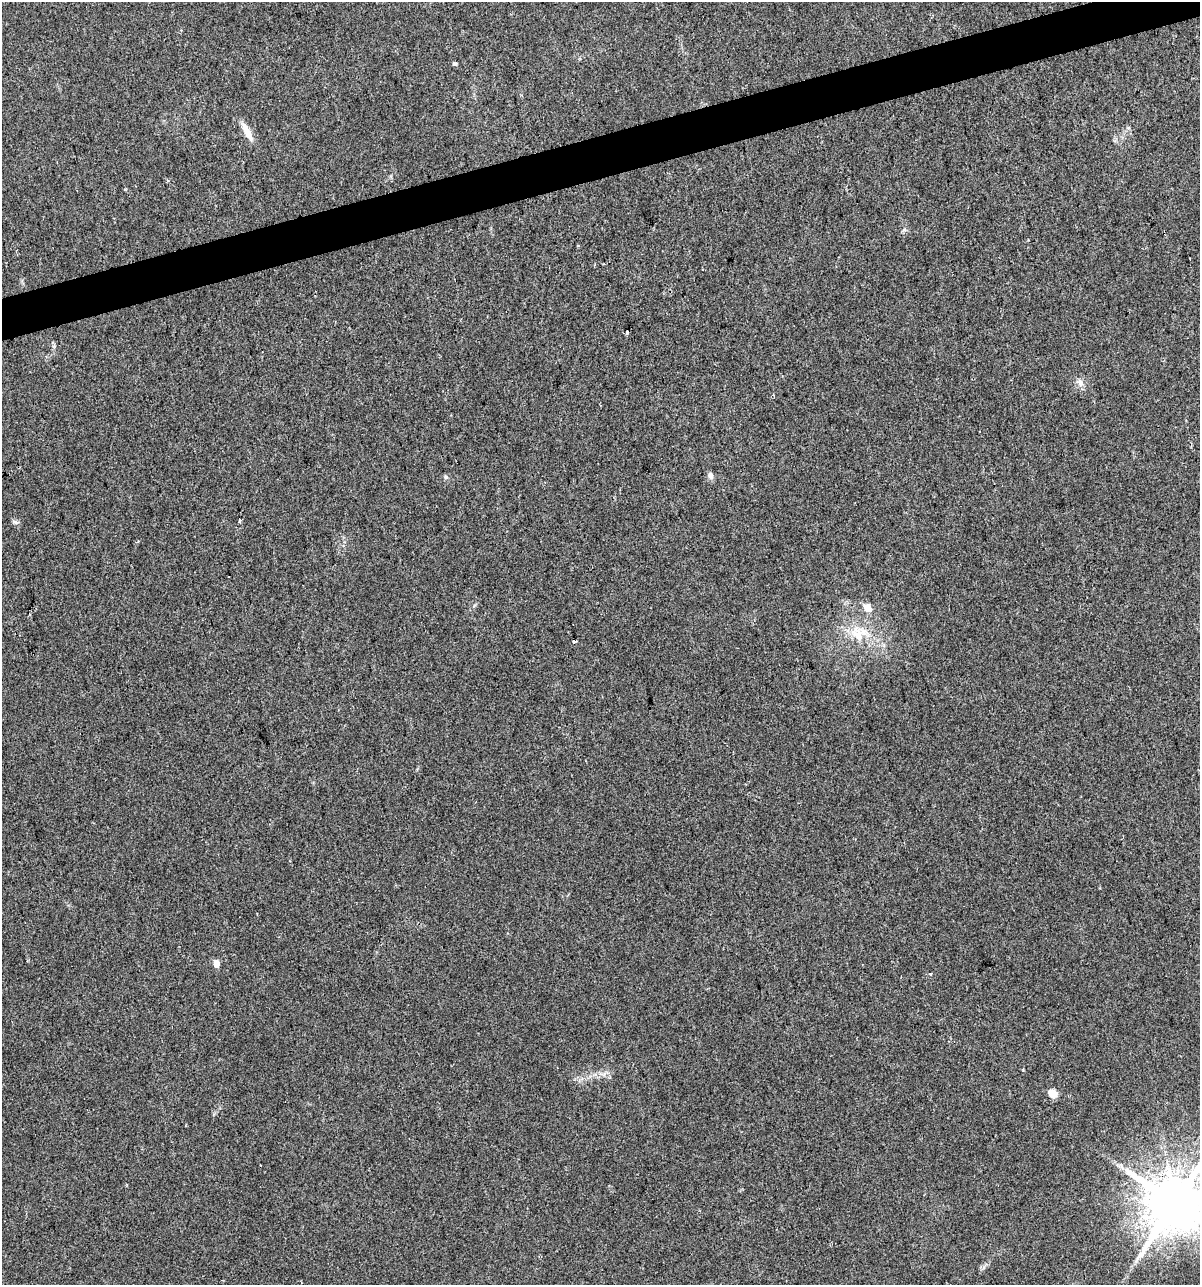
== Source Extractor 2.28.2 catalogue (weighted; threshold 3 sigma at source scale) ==
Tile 10 of 4 x 4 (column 2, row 3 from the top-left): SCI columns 1293-2490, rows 1284-2566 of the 4930 x 5133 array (HDU 1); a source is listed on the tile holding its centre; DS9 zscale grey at full resolution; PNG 1202 x 1287 px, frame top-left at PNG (2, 2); no overlay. Shown black and unused: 3% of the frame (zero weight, under 2 of 3 exposures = <1% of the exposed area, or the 3 px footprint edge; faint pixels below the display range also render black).
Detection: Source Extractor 2.28.2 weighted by HDU 2 'WHT'; one run over the whole footprint, this tile lists its part. Background 0.0328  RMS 0.0063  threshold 0.0282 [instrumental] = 3 sigma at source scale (4.5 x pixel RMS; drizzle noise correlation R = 1.50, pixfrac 1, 0.0396/0.0396 arcsec/px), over >= 5 px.
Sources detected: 17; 1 cosmic-ray / hot-pixel residue — not listed; the other 16 listed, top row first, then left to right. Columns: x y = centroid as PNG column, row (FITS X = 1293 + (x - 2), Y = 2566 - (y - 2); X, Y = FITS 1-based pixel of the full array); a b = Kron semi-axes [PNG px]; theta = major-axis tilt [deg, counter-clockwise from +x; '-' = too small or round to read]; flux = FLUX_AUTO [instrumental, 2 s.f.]
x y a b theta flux
454 63 4 3 - 4
247 132 28 7 -62 7.1
577 245 3 2 - 0.84
1080 383 13 7 -65 3.2
773 395 4 3 - 0.73
711 476 8 6 -74 2.7
445 477 6 5 - 1.2
240 521 4 3 - 2.6
15 522 10 5 -18 1.4
867 608 11 9 -54 5
858 634 23 15 -65 15
574 641 3 3 - 3.1
216 964 5 5 - 6.5
930 974 3 3 - 1.9
1053 1094 8 7 - 8.2
1175 1203 16 14 76 4500
Isophote crosses this tile's border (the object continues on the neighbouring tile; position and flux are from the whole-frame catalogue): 1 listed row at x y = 1175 1203